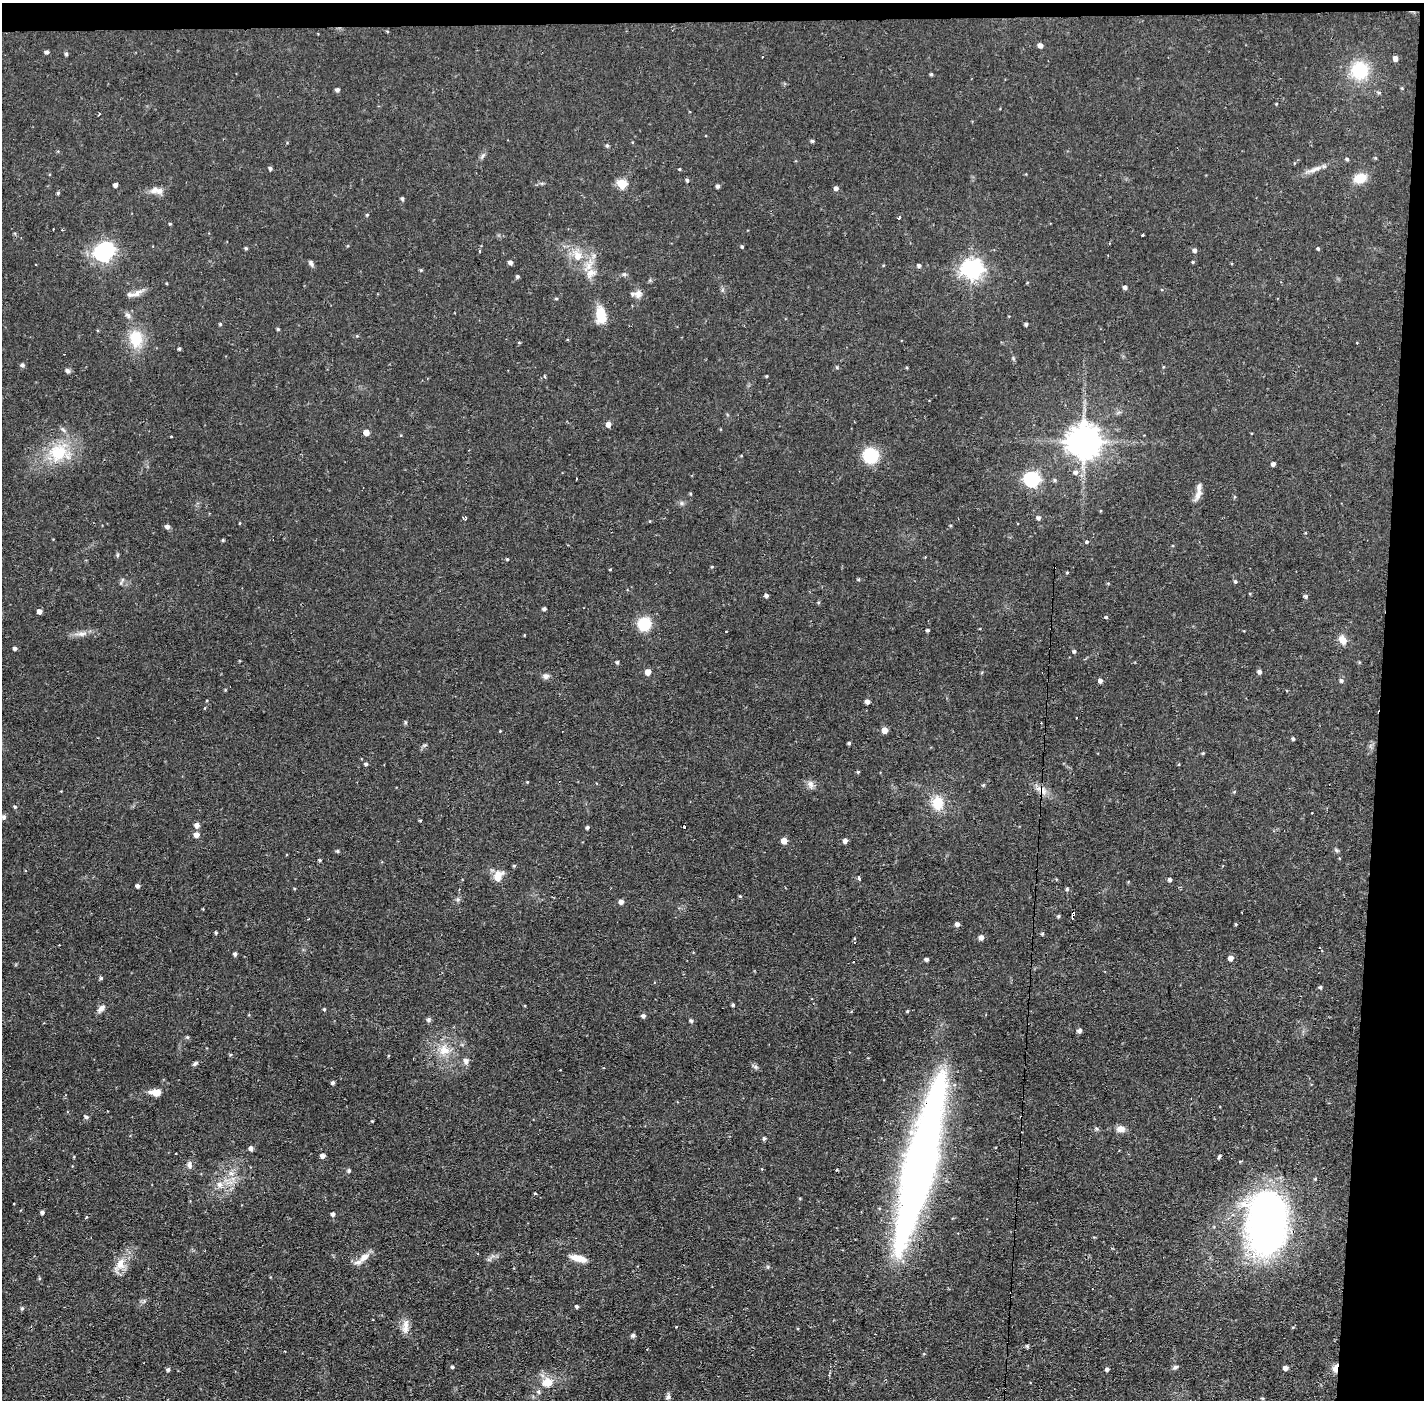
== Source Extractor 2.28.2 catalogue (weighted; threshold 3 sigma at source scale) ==
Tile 3 of 3 x 3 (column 3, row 1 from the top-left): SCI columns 2846-4267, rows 2848-4245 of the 4267 x 4298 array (HDU 1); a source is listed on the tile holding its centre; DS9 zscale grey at full resolution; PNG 1426 x 1402 px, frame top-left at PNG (2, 3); no overlay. Shown black and unused: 5% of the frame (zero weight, under 2 of 3 exposures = <1% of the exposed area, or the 3 px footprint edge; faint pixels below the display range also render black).
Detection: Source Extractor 2.28.2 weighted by HDU 2 'WHT'; one run over the whole footprint, this tile lists its part. Background 0.0566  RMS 0.006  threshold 0.027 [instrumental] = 3 sigma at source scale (4.5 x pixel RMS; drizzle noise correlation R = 1.50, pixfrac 1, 0.05/0.05 arcsec/px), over >= 5 px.
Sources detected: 221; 2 inside a brighter object's white glare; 7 cosmic-ray / hot-pixel residue — not listed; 4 inside a brighter listed object's ellipse — not listed separately; the other 208 listed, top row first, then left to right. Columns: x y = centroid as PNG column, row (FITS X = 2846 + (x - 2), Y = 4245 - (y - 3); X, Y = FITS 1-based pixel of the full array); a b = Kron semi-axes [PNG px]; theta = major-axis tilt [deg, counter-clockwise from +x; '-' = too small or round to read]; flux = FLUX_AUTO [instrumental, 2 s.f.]
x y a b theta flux
1040 45 5 4 - 2.7
47 52 4 4 - 1.6
66 54 5 4 - 0.96
1395 58 5 5 - 3
1360 70 20 20 - 26
931 74 4 4 - 0.82
1402 88 4 4 - 0.57
337 90 5 4 - 1.6
1379 93 6 4 -15 0.96
1276 104 4 3 - 0.49
99 114 3 2 - 0.76
812 141 4 3 - 1
482 156 8 4 53 1.3
1347 159 4 4 - 0.9
270 168 4 4 - 1.2
679 169 3 3 - 1.5
1315 169 24 6 22 4.4
1360 178 13 9 14 10
687 180 4 4 - 0.92
622 183 5 5 - 30
115 185 4 4 - 2
718 186 4 4 - 1.3
836 188 5 4 - 2
155 190 14 8 33 3.6
58 193 4 4 - 0.93
402 199 4 4 - 1.2
367 215 4 4 - 0.67
899 218 4 3 - 0.88
1143 235 3 3 - 2.1
742 246 4 3 - 0.73
246 248 5 4 - 0.76
1318 249 4 3 - 0.83
1195 250 5 5 - 1.6
479 251 3 3 - 2.5
103 253 7 6 - 170
578 256 14 12 -64 8.4
510 262 5 4 - 2.1
1193 262 4 4 - 0.57
311 263 9 5 -65 1.4
919 266 5 5 - 1.3
972 269 8 7 - 320
421 270 5 4 - 0.69
590 273 15 11 38 6.2
624 274 6 4 -43 0.99
517 276 4 4 - 1.1
1125 287 5 4 - 1.7
137 293 18 7 28 3.8
638 294 12 8 73 3.2
556 298 4 4 - 0.7
128 315 10 6 -45 2
601 315 18 10 -80 14
220 324 4 4 - 0.74
1026 324 3 3 - 1.3
278 329 4 4 - 0.68
136 338 25 18 -87 17
179 348 3 3 - 0.83
22 365 5 5 - 1.5
67 371 7 6 - 1.4
767 376 4 3 - 0.51
544 377 4 3 - 0.85
608 424 5 4 - 3.9
366 432 5 4 - 5.6
171 436 4 2 - 0.37
1084 441 9 9 - 1300
58 453 25 23 31 24
870 455 13 12 - 25
1273 464 4 4 - 2.1
1075 472 7 6 - 2
1032 479 7 6 - 130
1055 480 5 4 - 0.88
690 494 4 3 - 0.61
1198 495 17 7 64 3.5
1234 497 5 3 - 0.51
681 503 6 4 -90 1.1
1039 518 5 5 - 1.6
465 519 4 3 - 1.3
167 526 5 4 - 2.1
223 540 4 4 - 0.7
1086 542 3 3 - 2.2
117 555 6 4 71 0.74
507 559 4 4 - 0.68
712 567 4 4 - 0.61
610 569 4 3 - 0.49
1067 572 3 3 - 0.58
858 579 5 4 - 0.71
1235 581 4 4 - 0.86
766 595 4 3 - 1.4
1306 596 5 5 - 1
544 609 4 3 - 1.3
39 611 4 4 - 2.7
1106 617 3 3 - 1.6
644 624 9 9 - 27
928 630 3 3 - 1
726 631 3 2 - 0.4
82 634 13 6 5 3.2
524 635 3 2 - 0.38
1342 640 10 8 -57 5.4
15 648 4 3 - 1.4
1074 651 4 4 - 1
617 662 4 3 - 1
648 672 5 5 - 4.8
1259 672 5 5 - 1.8
546 676 8 7 - 2.1
1341 680 5 5 - 1.4
1100 681 4 4 - 2.3
225 690 5 3 - 0.49
867 701 4 4 - 2.1
405 722 5 3 - 0.7
884 730 5 5 - 5.6
500 731 3 3 - 0.39
1293 739 4 3 - 0.97
849 743 4 3 - 1
1203 753 4 4 - 0.64
366 764 5 4 - 1.2
1179 764 4 3 - 0.46
858 772 4 4 - 0.78
527 782 4 3 - 0.47
810 784 11 9 -69 2.8
983 785 4 4 - 0.82
1042 790 19 8 -31 5.3
1234 792 5 3 - 0.51
938 803 17 14 -80 12
15 807 4 4 - 0.83
4 817 5 4 - 1.7
420 820 4 3 - 0.58
197 825 6 6 - 2.5
587 827 3 3 - 1.1
196 835 5 5 - 3.1
784 841 5 4 - 6.1
845 841 5 5 - 2.2
1336 850 6 4 -46 0.92
337 851 5 4 - 0.86
320 860 4 4 - 0.81
514 866 4 4 - 0.71
498 876 13 8 62 6.8
859 878 5 3 - 0.92
1170 880 4 4 - 1.6
137 886 4 4 - 1.7
1067 889 5 4 - 0.97
740 896 4 3 - 0.62
458 899 6 5 - 1.2
621 902 5 4 - 2.7
1073 914 7 3 81 2.8
1058 916 4 4 - 0.83
957 924 4 4 - 2.4
1236 924 5 3 - 0.55
216 933 4 3 - 0.81
1042 934 5 4 - 0.85
981 937 6 5 - 2.5
235 954 4 4 - 1.5
1231 958 5 5 - 3
926 959 4 4 - 1.6
853 962 3 2 - 1.1
101 978 4 4 - 1
1320 987 5 4 - 0.95
733 1005 3 3 - 0.89
101 1008 11 7 46 2.8
324 1009 4 3 - 0.78
907 1011 4 3 - 0.67
643 1016 5 5 - 1.8
429 1020 6 5 - 1.5
691 1021 5 4 - 1.2
1079 1031 5 5 - 2
187 1037 5 4 - 0.76
444 1050 17 13 17 9.6
230 1055 5 3 - 0.65
466 1061 8 6 -82 2.4
195 1063 8 5 38 1.1
756 1067 7 4 -71 1.1
333 1083 4 4 - 1.3
156 1092 14 7 -4 5.3
86 1117 6 4 13 1.2
372 1121 3 3 - 0.48
1121 1129 11 9 -4 3.7
764 1138 4 4 - 1.1
251 1148 5 4 - 2.3
175 1153 3 2 - 0.74
322 1156 4 4 - 3
1219 1157 4 3 - 1.9
189 1165 10 6 -83 2
919 1167 172 27 76 430
349 1171 5 5 - 1.1
231 1173 9 6 -12 2.7
1315 1179 4 3 - 0.56
220 1185 10 8 -54 3.4
535 1194 4 2 - 0.69
42 1212 4 4 - 1.6
333 1214 5 4 - 1.5
86 1217 4 3 - 0.49
1266 1223 60 36 87 240
364 1257 17 8 40 5.8
578 1258 20 7 -15 6.6
120 1264 17 12 70 7.9
577 1306 4 4 - 1.1
22 1308 5 4 - 0.96
405 1326 19 8 83 4.9
676 1327 2 2 - 0.43
633 1335 6 5 - 1.2
1027 1346 4 4 - 1.1
285 1352 3 2 - 0.45
452 1367 4 3 - 1.1
1175 1367 8 5 22 1.3
1285 1368 5 4 - 3.2
1335 1368 10 5 80 4.6
1107 1369 4 4 - 1.5
168 1370 5 4 - 1.3
547 1382 15 11 9 8.8
668 1397 10 6 75 1.7
Overlapping masked pixels (flux is a lower limit): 4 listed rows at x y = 1042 790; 1073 914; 919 1167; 1335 1368